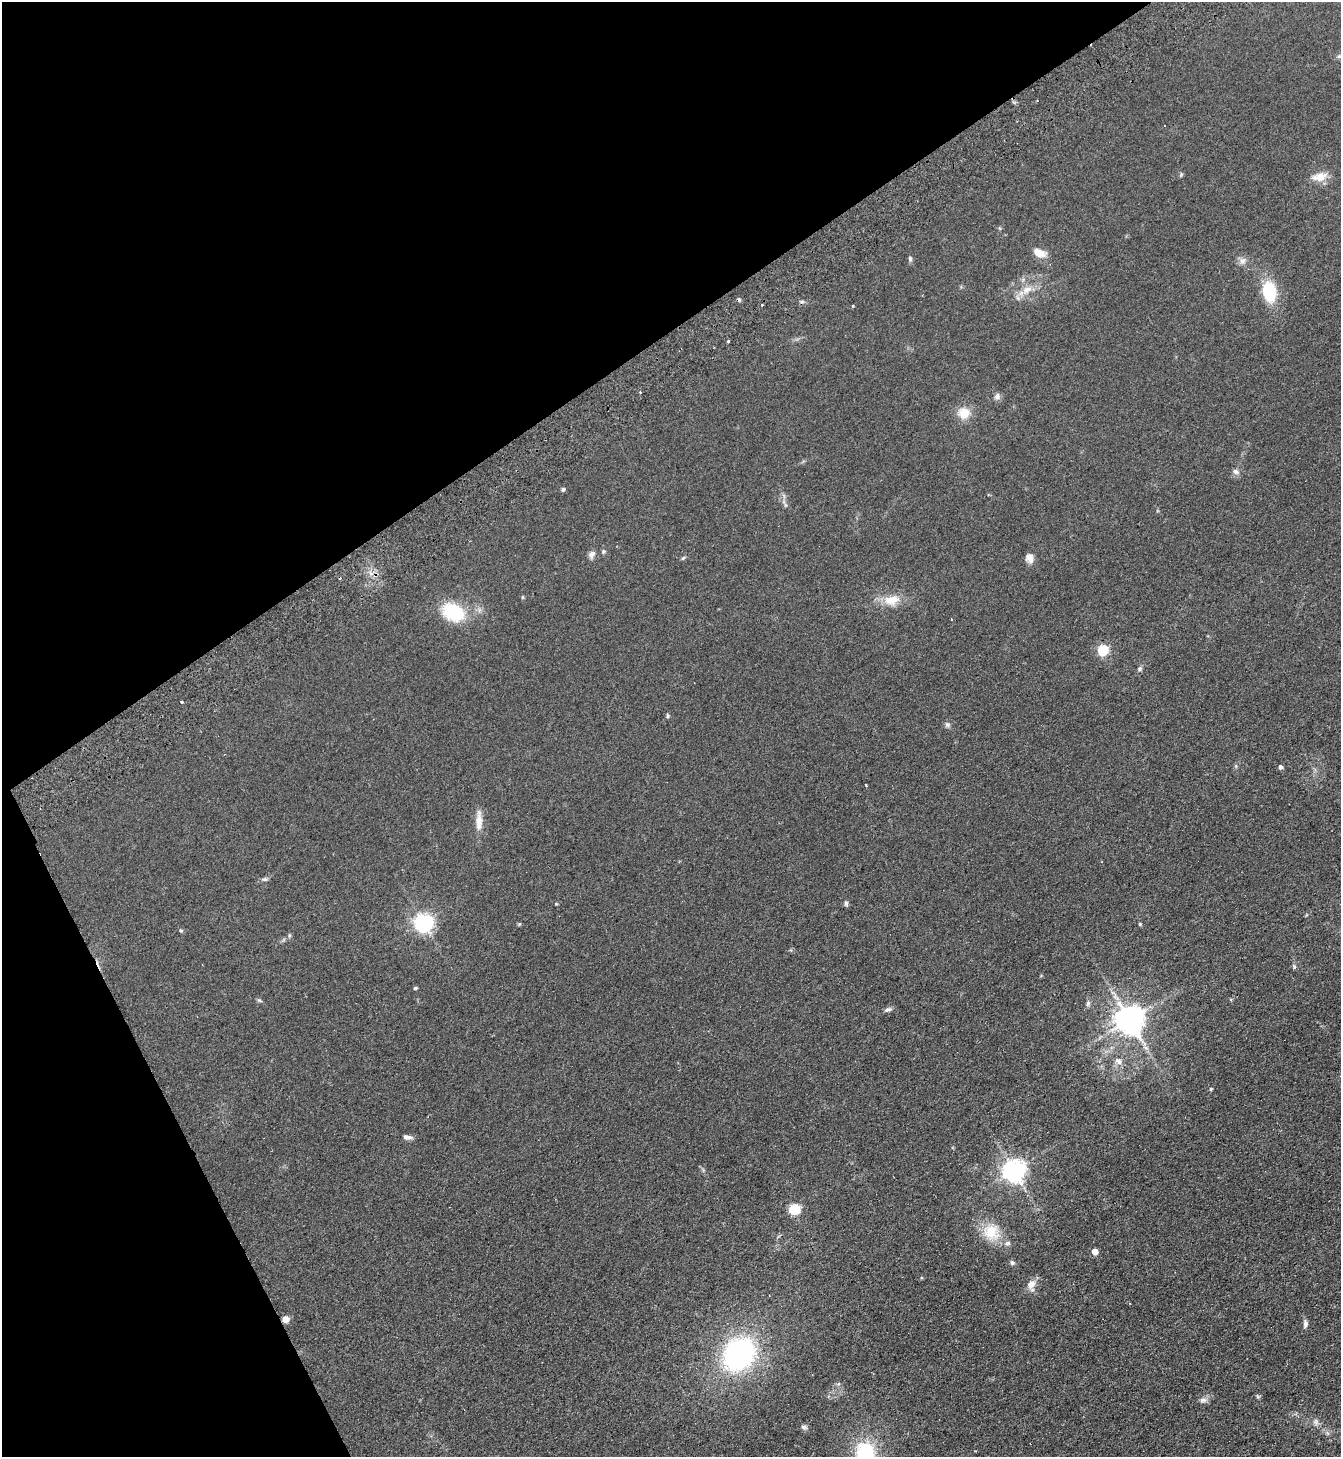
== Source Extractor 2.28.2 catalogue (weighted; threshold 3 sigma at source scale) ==
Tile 5 of 4 x 4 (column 1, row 2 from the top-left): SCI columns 329-1667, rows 2961-4415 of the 5875 x 5919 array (HDU 1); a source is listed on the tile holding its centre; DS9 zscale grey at full resolution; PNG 1343 x 1459 px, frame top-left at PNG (2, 2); no overlay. Shown black and unused: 29% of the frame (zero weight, under 2 of 3 exposures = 3% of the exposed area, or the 3 px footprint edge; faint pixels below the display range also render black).
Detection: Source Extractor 2.28.2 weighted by HDU 2 'WHT'; one run over the whole footprint, this tile lists its part. Background 0.0653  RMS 0.0095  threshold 0.0429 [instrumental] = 3 sigma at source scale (4.5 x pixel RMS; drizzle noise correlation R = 1.50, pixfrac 1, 0.05/0.05 arcsec/px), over >= 5 px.
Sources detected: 68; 5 cosmic-ray / hot-pixel residue — not listed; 1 inside a brighter listed object's ellipse — not listed separately; the other 62 listed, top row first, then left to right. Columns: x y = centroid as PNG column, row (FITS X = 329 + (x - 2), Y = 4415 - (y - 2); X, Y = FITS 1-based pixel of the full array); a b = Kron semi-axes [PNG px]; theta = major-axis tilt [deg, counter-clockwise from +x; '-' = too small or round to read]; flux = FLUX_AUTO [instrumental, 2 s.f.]
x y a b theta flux
1339 56 6 4 18 1.4
1181 175 6 4 79 1.3
1319 177 16 9 11 13
1039 253 14 8 -22 11
910 259 7 4 -89 2.1
1243 261 10 8 34 4
1027 290 16 10 26 11
1269 292 25 16 -81 34
762 305 3 2 - 1.6
728 341 3 3 - 2.4
997 396 9 7 54 3.3
964 413 11 11 - 16
1236 471 9 7 -34 3
563 489 5 5 - 1.7
603 551 6 5 - 1.6
592 554 10 7 66 3.9
683 558 6 4 44 1.2
1029 558 11 9 -80 5.9
523 597 5 3 - 0.94
892 600 21 12 9 17
453 612 23 16 -26 49
1102 650 5 5 - 82
1139 669 6 6 - 1.9
181 702 3 3 - 2.5
668 716 6 5 - 1.4
947 724 7 7 - 2.4
1280 767 4 4 - 3.3
866 785 3 2 - 1.7
479 821 28 8 89 11
264 879 8 5 -2 2
846 903 8 5 -81 1.8
556 904 3 3 - 0.93
423 923 7 6 - 440
519 924 5 5 - 0.97
1140 924 5 4 - 1.2
181 930 6 5 - 1.2
289 935 6 4 -72 1.2
1294 966 7 5 -68 1.6
415 988 4 3 - 1.8
259 1000 8 5 -28 1.5
1088 1003 9 5 79 2.3
888 1009 10 5 17 2.7
1129 1020 9 8 - 1400
1146 1048 7 4 -19 2
1118 1061 11 9 -41 5.4
1211 1089 4 4 - 1
407 1137 11 6 -8 3.7
1014 1170 7 7 - 710
794 1209 7 5 -1 67
991 1232 24 23 - 25
1094 1252 5 5 - 10
1012 1263 7 6 - 1.9
1031 1285 14 10 76 8.2
285 1319 5 4 - 19
1305 1324 11 6 85 3.2
739 1354 28 23 51 200
838 1384 6 4 43 1.4
1257 1396 6 4 -71 1.2
1203 1400 11 7 15 3.7
1316 1422 9 7 -66 3.5
804 1427 9 6 -15 2.5
865 1452 23 20 -78 58
Overlapping masked pixels (flux is a lower limit): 1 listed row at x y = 285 1319
Isophote crosses this tile's border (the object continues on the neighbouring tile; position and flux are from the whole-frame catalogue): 1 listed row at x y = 865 1452